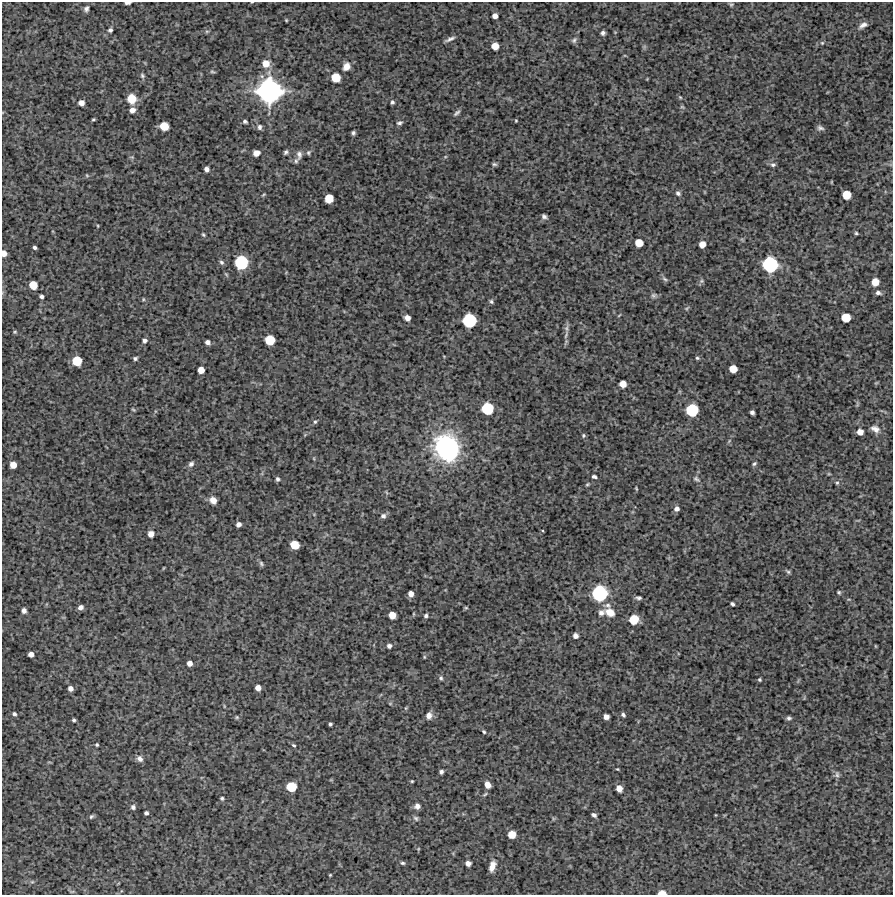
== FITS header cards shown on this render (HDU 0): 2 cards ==
NAXIS1  =                  891 /Length X axis
NAXIS2  =                  893 /Length Y axis

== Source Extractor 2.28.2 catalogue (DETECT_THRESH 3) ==
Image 891 x 893 px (HDU 0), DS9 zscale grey, 1 PNG px = 1 image px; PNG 895 x 897 px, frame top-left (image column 1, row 893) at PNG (2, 2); no overlay
Background 4280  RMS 230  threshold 675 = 3 sigma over >= 5 px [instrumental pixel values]
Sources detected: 173; all 173 listed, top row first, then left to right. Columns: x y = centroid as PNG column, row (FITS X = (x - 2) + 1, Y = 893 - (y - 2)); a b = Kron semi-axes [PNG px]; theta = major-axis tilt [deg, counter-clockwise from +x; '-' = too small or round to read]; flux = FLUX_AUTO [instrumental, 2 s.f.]
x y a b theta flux
127 3 6 3 6 3.3e+04
731 5 5 5 - 2.0e+04
86 9 6 5 - 3.9e+04
495 16 5 5 - 8.0e+04
286 20 4 3 - 1.4e+04
863 25 12 6 30 7.6e+04
110 30 5 4 - 3.3e+04
207 31 6 4 18 1.9e+04
603 33 4 4 - 3.9e+04
450 39 11 4 24 4.8e+04
574 40 8 6 51 3.4e+04
822 43 5 5 - 2.0e+04
495 46 6 5 - 1.8e+05
266 64 8 7 - 1.7e+05
346 66 9 7 61 1.1e+05
212 72 8 3 -9 2.1e+04
142 75 7 5 -60 2.9e+04
336 77 7 6 - 3.5e+05
269 91 18 18 - 3.2e+06
680 97 5 4 - 1.6e+04
132 99 9 9 - 2.0e+05
392 102 4 4 - 2.9e+04
81 103 5 5 - 9.3e+04
132 110 6 5 - 9.0e+04
457 113 12 4 42 3.9e+04
93 119 3 3 - 1.8e+04
245 121 6 4 -24 2.9e+04
516 121 3 2 - 1.4e+04
399 123 8 5 15 3.5e+04
164 126 7 6 - 2.8e+05
259 127 7 6 - 4.2e+04
820 128 8 5 -14 4.3e+04
353 133 4 4 - 2.9e+04
286 152 5 4 - 3.2e+04
256 153 6 5 - 8.3e+04
308 153 6 5 - 2.6e+04
299 155 12 7 88 6.6e+04
132 157 5 5 - 2.0e+04
296 161 7 5 84 3.1e+04
494 164 6 4 -13 2.7e+04
773 165 7 5 1 3.6e+04
206 169 5 4 - 6.4e+04
87 175 6 4 -2 2.0e+04
678 193 7 5 -43 4.0e+04
263 195 6 3 31 1.5e+04
846 195 6 6 - 2.9e+05
329 198 6 6 - 3.1e+05
544 216 6 5 - 4.1e+04
98 226 4 3 - 1.2e+04
856 233 4 4 - 2.1e+04
203 235 6 4 -49 2.0e+04
639 243 6 6 - 2.3e+05
702 244 6 5 - 1.3e+05
35 247 4 3 - 2.9e+04
4 253 6 5 - 9.6e+04
221 262 6 5 - 3.3e+04
241 262 9 9 - 8.8e+05
770 264 11 10 - 1.2e+06
665 279 8 5 -28 3.1e+04
701 281 6 5 - 2.8e+04
875 282 6 6 - 1.9e+05
33 285 6 6 - 2.6e+05
878 293 7 5 -10 4.7e+04
654 295 8 7 - 4.0e+04
41 296 4 4 - 3.4e+04
143 299 5 3 - 1.5e+04
491 301 6 4 -58 2.7e+04
687 308 7 3 45 1.9e+04
619 315 7 2 45 1.4e+04
846 317 7 6 - 3.2e+05
407 318 5 5 - 9.4e+04
469 320 9 9 - 9.7e+05
566 328 11 6 86 5.6e+04
15 332 5 4 - 1.7e+04
145 340 6 5 - 4.5e+04
270 340 7 7 - 4.1e+05
208 342 5 4 - 5.5e+04
135 358 5 4 - 2.8e+04
697 358 5 4 - 2.3e+04
77 361 7 7 - 3.9e+05
733 369 6 6 - 2.1e+05
201 370 5 5 - 1.3e+05
623 384 6 5 - 1.5e+05
487 408 8 8 - 7.1e+05
133 410 6 3 -20 1.8e+04
692 410 8 8 - 7.5e+05
752 412 4 4 - 4.3e+04
315 422 6 4 65 2.2e+04
875 429 11 8 -26 8.7e+04
860 432 5 5 - 1.1e+05
583 435 5 5 - 2.3e+04
729 441 6 4 72 2.1e+04
447 448 25 22 -63 2.2e+06
191 464 8 6 43 4.4e+04
754 464 5 4 - 2.7e+04
13 465 5 5 - 1.3e+05
829 474 6 3 -18 1.5e+04
594 477 5 3 - 3.6e+04
278 479 5 4 - 3.2e+04
696 479 10 6 -35 4.0e+04
837 483 5 4 - 2.0e+04
587 484 5 4 - 1.9e+04
636 489 5 3 - 1.5e+04
386 492 6 3 -70 1.7e+04
213 500 7 6 - 1.1e+05
676 509 6 5 - 5.9e+04
383 516 7 6 - 5.0e+04
238 524 5 4 - 5.2e+04
151 534 5 5 - 8.8e+04
295 545 7 6 - 2.7e+05
261 563 7 5 -73 2.7e+04
788 572 7 4 -42 2.6e+04
839 592 4 4 - 2.1e+04
600 593 11 11 - 1.3e+06
411 594 5 5 - 8.2e+04
638 598 8 5 0 3.7e+04
732 604 4 3 - 2.9e+04
608 605 11 8 -17 6.4e+04
80 607 5 4 - 6.0e+04
466 608 6 3 -1 1.6e+04
24 611 5 4 - 5.4e+04
610 612 13 9 -33 1.7e+05
601 613 8 7 - 5.9e+04
392 615 6 5 - 1.6e+05
426 616 5 5 - 3.2e+04
634 619 7 7 - 3.6e+05
575 636 5 4 - 5.9e+04
389 646 5 5 - 4.2e+04
875 646 5 3 - 1.1e+04
31 654 5 5 - 7.6e+04
424 657 5 3 - 1.5e+04
190 663 5 5 - 7.9e+04
441 678 6 5 - 2.8e+04
759 679 3 3 - 2.0e+04
258 688 5 5 - 1.0e+05
70 689 5 4 - 6.5e+04
390 703 5 3 - 1.4e+04
406 708 6 4 71 1.5e+04
14 714 5 4 - 3.3e+04
429 715 8 7 - 7.8e+04
623 715 4 3 - 3.1e+04
237 717 6 5 - 2.3e+04
606 717 5 5 - 8.0e+04
789 718 5 5 - 3.4e+04
74 720 4 3 - 2.4e+04
330 724 3 3 - 2.5e+04
484 732 5 4 - 1.9e+04
97 745 3 3 - 2.0e+04
294 745 5 4 - 2.1e+04
140 759 8 7 - 5.9e+04
617 769 3 3 - 1.2e+04
441 772 4 4 - 3.4e+04
837 774 9 6 85 4.5e+04
412 781 3 2 - 1.3e+04
488 785 6 5 - 1.2e+05
291 787 7 7 - 4.4e+05
619 788 6 5 - 1.2e+05
222 798 4 4 - 2.3e+04
417 806 6 6 - 6.6e+04
133 807 6 5 - 3.8e+04
146 813 4 4 - 3.3e+04
594 815 5 4 - 4.0e+04
91 816 7 4 44 2.5e+04
416 818 8 5 -45 3.1e+04
512 834 6 6 - 2.1e+05
418 849 5 3 - 1.3e+04
403 863 5 4 - 2.4e+04
468 863 5 4 - 7.7e+04
492 866 12 6 75 1.3e+05
330 875 3 2 - 1.2e+04
32 882 6 4 18 2.1e+04
72 892 6 4 1 1.8e+04
662 893 6 4 0 1.4e+05
At the frame edge (FLAGS 8, measured only in part): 3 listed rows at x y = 127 3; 4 253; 662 893